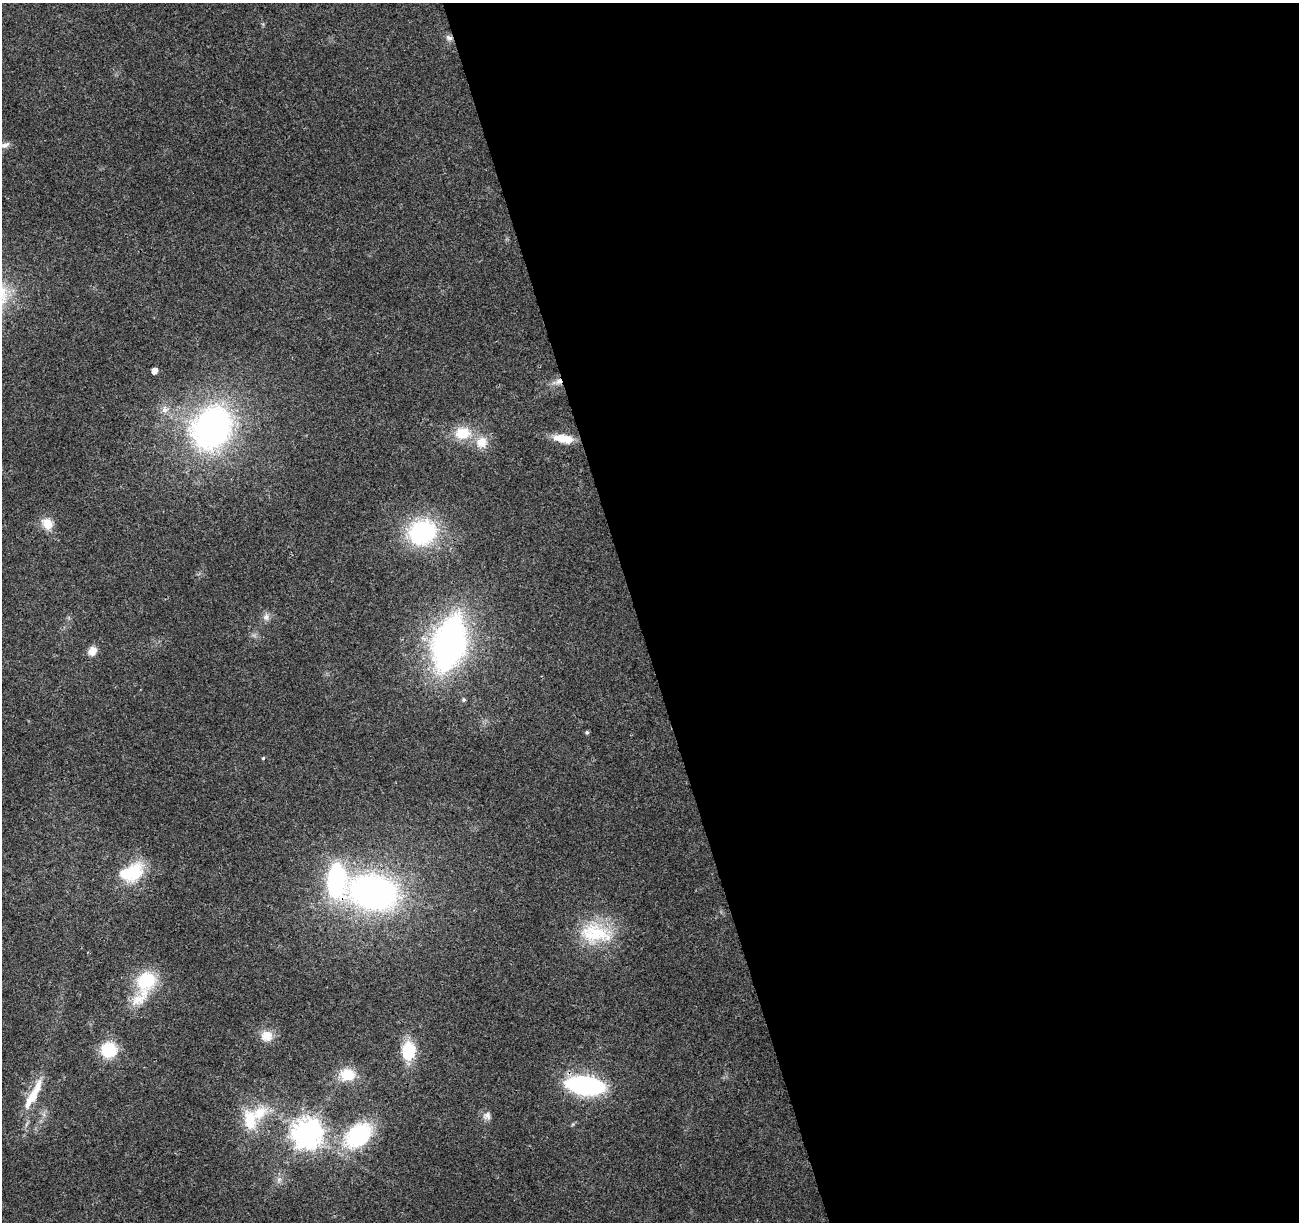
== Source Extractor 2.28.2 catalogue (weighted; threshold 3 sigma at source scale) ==
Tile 8 of 4 x 4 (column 4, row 2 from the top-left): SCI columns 3947-5243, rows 2509-3728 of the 5300 x 5068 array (HDU 1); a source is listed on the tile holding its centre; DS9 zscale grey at full resolution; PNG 1301 x 1224 px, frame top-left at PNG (2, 3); no overlay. Shown black and unused: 51% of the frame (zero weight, under 3 of 4 exposures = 5% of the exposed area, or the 3 px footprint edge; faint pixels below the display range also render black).
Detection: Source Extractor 2.28.2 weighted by HDU 2 'WHT'; one run over the whole footprint, this tile lists its part. Background 0.0184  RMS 0.0029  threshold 0.0132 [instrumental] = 3 sigma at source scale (4.5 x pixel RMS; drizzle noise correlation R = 1.50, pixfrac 1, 0.0396/0.0396 arcsec/px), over >= 5 px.
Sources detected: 35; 2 inside a brighter listed object's ellipse — not listed separately; the other 33 listed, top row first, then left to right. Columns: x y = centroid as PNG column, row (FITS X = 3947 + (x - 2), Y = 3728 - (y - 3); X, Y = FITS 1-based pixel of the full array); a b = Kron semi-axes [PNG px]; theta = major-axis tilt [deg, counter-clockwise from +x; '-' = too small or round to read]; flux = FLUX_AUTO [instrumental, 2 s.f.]
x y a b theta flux
449 38 10 7 -38 1.2
5 145 14 7 20 1.6
154 371 5 4 - 2.4
558 382 10 8 24 1.9
165 410 10 9 - 1.9
212 427 35 28 58 110
462 433 22 17 7 8
563 438 22 9 -10 6.4
482 442 16 14 43 4.9
47 524 14 12 -50 4.3
422 532 27 23 17 38
266 617 11 9 87 1.5
449 643 47 26 76 110
92 651 11 9 57 2.7
464 700 6 5 - 0.51
587 732 5 5 - 0.48
263 758 4 4 - 0.35
131 873 33 20 23 15
336 880 31 16 -90 41
373 892 37 24 -13 120
595 933 46 27 -6 18
146 981 24 19 64 15
267 1036 15 13 -6 3.9
109 1050 13 13 - 13
408 1051 17 13 85 12
347 1074 20 16 -10 6.5
585 1085 23 11 -8 67
33 1094 47 10 61 8.1
487 1116 11 11 - 1.6
250 1121 30 16 -78 9.4
307 1133 9 9 - 440
358 1135 25 18 40 33
279 1179 9 5 58 0.97
Overlapping masked pixels (flux is a lower limit): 3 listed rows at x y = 449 38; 558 382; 336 880
Isophote crosses this tile's border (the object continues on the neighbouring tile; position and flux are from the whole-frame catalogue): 1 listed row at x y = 5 145